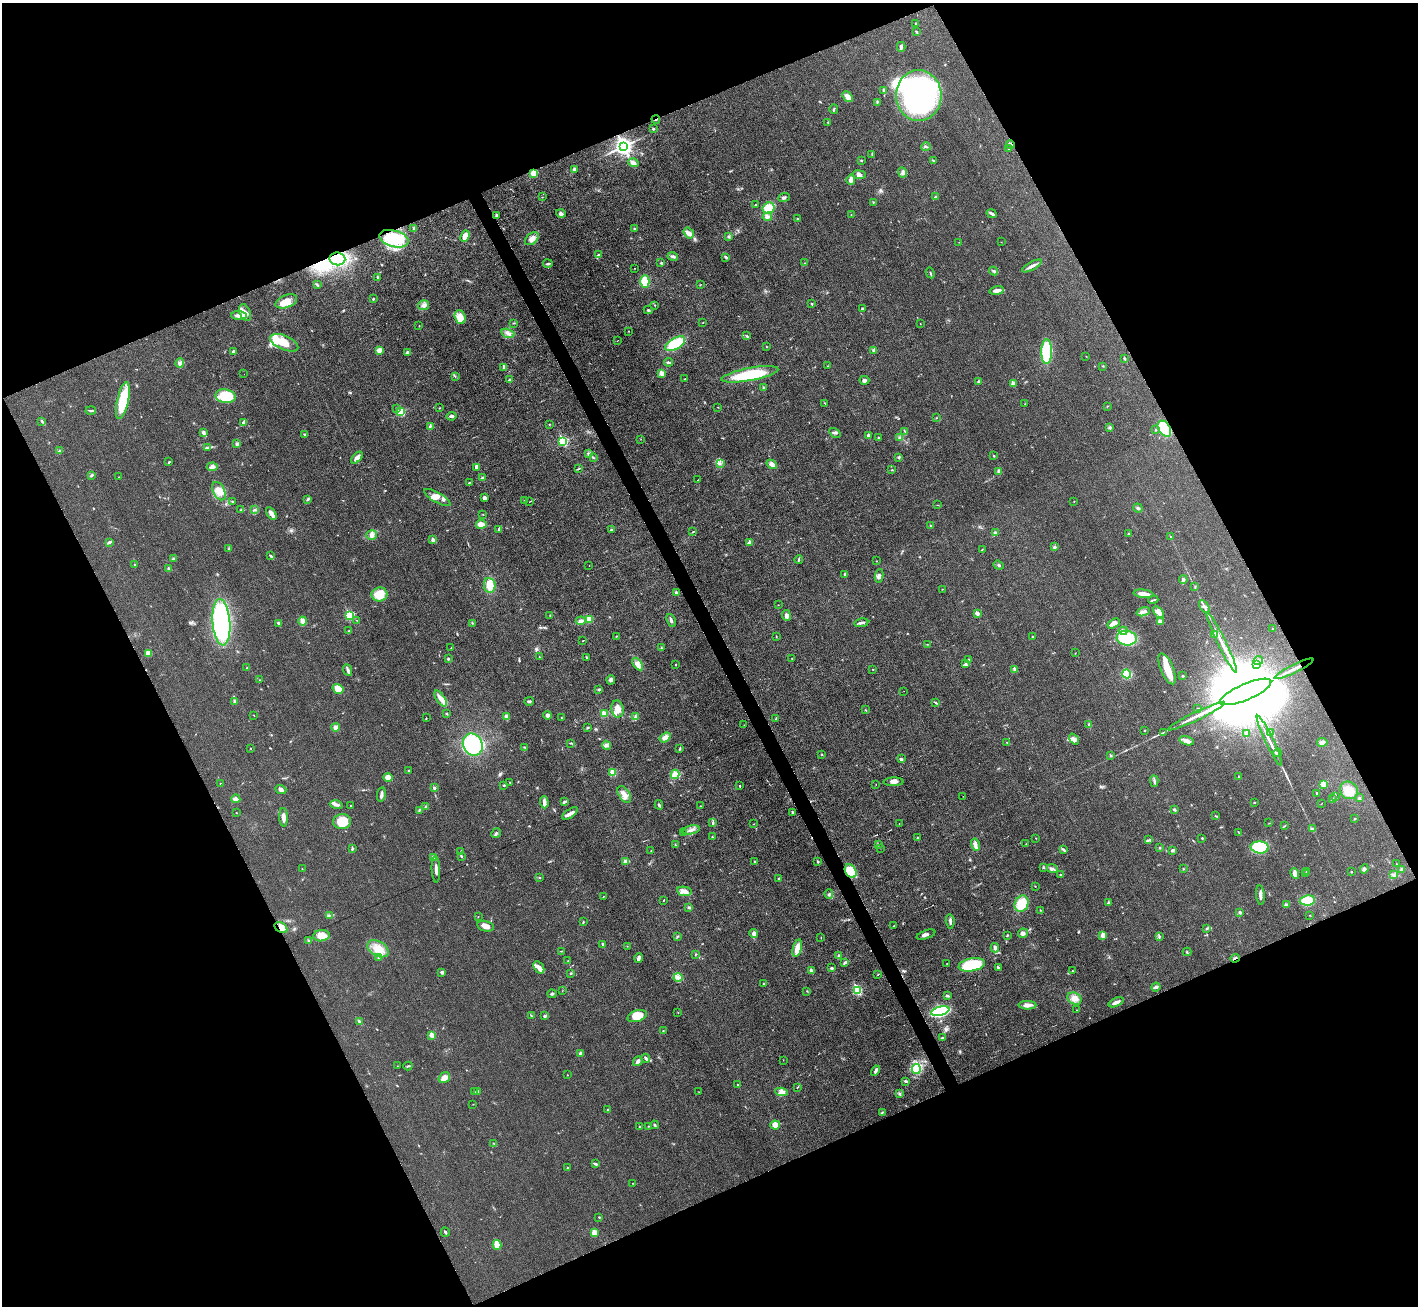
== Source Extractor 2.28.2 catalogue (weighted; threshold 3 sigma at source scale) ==
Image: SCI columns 1-5661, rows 153-5365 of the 5664 x 5653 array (HDU 1 of 3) = the unmasked area's bounding box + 8 px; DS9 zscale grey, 4 x 4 block average (1 PNG px = mean of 4 x 4 image px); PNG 1420 x 1308 px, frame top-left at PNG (2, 3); each listed source drawn as its Kron ellipse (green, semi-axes under 4 px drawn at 4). Shown black and unused: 45% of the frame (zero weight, under 3 of 6 exposures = <1% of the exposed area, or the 3 px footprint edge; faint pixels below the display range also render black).
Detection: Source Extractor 2.28.2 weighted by HDU 2 'WHT'. Background 0.0264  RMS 0.0037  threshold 0.0152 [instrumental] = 3 sigma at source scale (4.09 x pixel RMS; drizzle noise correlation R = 1.36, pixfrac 0.8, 0.05/0.05 arcsec/px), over >= 5 px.
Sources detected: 556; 1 too faint to see at this stretch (4 x 4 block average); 6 inside a brighter object's white glare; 7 cosmic-ray / hot-pixel residue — neither listed nor drawn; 2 coinciding with a brighter row at this scale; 26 inside a brighter listed object's ellipse — not listed separately; of the other 514, all 500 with FLUX_AUTO >= 0.443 (the completeness limit of this list) listed and drawn (14 fainter detections not listed), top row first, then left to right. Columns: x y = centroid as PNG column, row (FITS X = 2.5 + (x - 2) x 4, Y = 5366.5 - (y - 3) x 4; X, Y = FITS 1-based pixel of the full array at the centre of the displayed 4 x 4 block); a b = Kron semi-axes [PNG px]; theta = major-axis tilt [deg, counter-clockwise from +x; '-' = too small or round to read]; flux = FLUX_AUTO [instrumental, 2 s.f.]
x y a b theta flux
916 24 2 2 - 2.6
916 32 3 2 - 2.3
901 47 5 2 - 5.1
884 90 3 2 - 2.2
919 96 25 22 -90 500
848 97 6 4 -50 13
877 102 3 2 - 1.4
834 109 4 2 - 2.4
656 119 4 2 - 1.7
828 123 3 2 - 1.5
653 129 2 2 - 2.2
1010 144 4 2 - 5
623 146 4 3 - 1100
926 147 5 2 - 2.7
1008 149 2 2 - 1.1
872 154 2 2 - 1.2
861 160 2 2 - 1.4
933 160 3 2 - 1.6
633 163 5 3 - 7.3
574 169 4 3 - 5.5
903 172 5 3 - 5.8
534 173 4 4 - 18
859 175 6 4 -7 8.1
851 180 5 4 - 6.8
542 197 2 2 - 0.68
784 197 6 2 23 3.6
935 197 3 2 - 1.6
873 202 3 2 - 1.1
756 204 2 2 - 1.2
769 208 6 5 - 45
561 213 5 3 - 4.5
992 214 5 2 - 5.7
851 215 2 2 - 0.64
496 216 3 2 - 4
767 217 4 3 - 5.6
797 219 2 2 - 1.1
414 229 4 3 - 3.7
635 229 3 3 - 2.7
689 233 6 4 -56 7.3
465 236 6 4 68 20
729 237 4 2 - 2.2
394 239 15 8 -16 100
532 239 8 5 41 13
959 242 2 2 - 0.56
1001 242 2 2 - 0.47
598 255 2 2 - 4.6
673 256 5 3 - 4.8
726 257 3 2 - 3.8
337 259 8 6 -7 85
661 263 3 2 - 1.2
805 263 2 2 - 1
548 264 5 2 - 3.5
1032 266 11 3 29 8.8
634 268 2 2 - 0.72
994 271 4 2 - 3.3
930 273 5 2 - 2.2
377 277 3 2 - 1.5
645 281 6 4 -90 40
701 284 2 2 - 0.54
317 285 2 2 - 0.84
997 291 7 3 9 13
373 299 2 2 - 2
286 301 11 6 21 21
812 304 3 2 - 1.9
424 305 5 5 - 6.9
655 305 2 2 - 0.93
862 308 3 2 - 1.4
648 310 4 2 - 2.2
245 313 9 5 -67 12
239 315 7 4 -4 14
460 317 7 5 -70 24
703 322 2 2 - 0.73
513 323 3 2 - 1.1
920 324 2 2 - 0.61
419 326 2 2 - 0.9
628 331 2 2 - 0.67
508 333 7 3 -14 8.5
747 336 3 2 - 1.7
618 340 2 2 - 0.56
284 343 15 7 -23 35
675 344 11 5 31 72
766 347 2 2 - 0.83
379 350 3 3 - 13
874 350 3 3 - 3
233 351 3 2 - 3.4
1047 352 12 5 89 96
408 353 4 3 - 4.1
1086 356 3 2 - 0.56
1125 359 2 2 - 1.4
668 362 4 2 - 4.1
180 363 5 4 - 6
827 366 2 2 - 0.68
1103 366 2 2 - 1.1
504 367 4 2 - 6.1
662 373 2 2 - 25
244 374 2 2 - 0.59
750 374 29 6 11 89
455 376 2 2 - 1
685 379 3 2 - 0.89
510 380 3 3 - 3.7
864 380 5 4 - 5.1
979 382 3 2 - 4.5
1013 384 2 2 - 35
764 388 3 2 - 1.9
226 396 10 7 -10 74
123 401 19 5 77 89
825 403 3 2 - 0.89
1025 404 2 2 - 1
1107 406 2 2 - 0.66
718 407 2 2 - 0.74
396 408 2 2 - 1.1
439 408 2 2 - 0.64
91 410 5 2 - 2.3
401 412 2 2 - 110
451 416 5 3 - 4.6
937 418 2 2 - 0.69
42 421 2 2 - 1.5
244 422 4 3 - 3.2
549 424 2 2 - 0.97
430 426 3 2 - 1.3
1110 427 3 2 - 1.9
1155 429 2 2 - 1.3
1164 429 9 5 -56 95
203 432 4 3 - 4.4
905 432 4 2 - 2
835 433 6 3 -33 4.2
305 434 3 2 - 1.5
868 436 3 3 - 2.4
878 438 4 2 - 2
900 438 4 3 - 4.9
641 439 2 2 - 0.46
563 441 3 2 - 200
237 444 3 3 - 3.7
207 447 3 2 - 2.3
59 451 3 2 - 1.4
588 454 3 3 - 3.6
994 456 2 2 - 1.6
899 457 3 2 - 3.7
357 458 7 3 44 13
593 458 3 2 - 1.7
169 462 2 2 - 1.5
720 463 3 2 - 1.7
772 464 6 4 -33 10
212 467 5 4 - 5.6
477 468 3 2 - 6.7
579 469 2 2 - 1
892 470 2 2 - 1.2
998 471 4 2 - 2.3
91 475 3 2 - 3.6
119 477 2 2 - 0.69
482 478 4 2 - 2.9
698 480 2 2 - 0.61
469 483 3 2 - 1
219 491 10 5 -63 27
437 497 15 5 -30 15
484 498 4 3 - 5.3
308 499 3 2 - 4.6
524 500 2 2 - 0.77
232 501 2 2 - 1.2
529 501 2 2 - 3.4
1074 501 2 2 - 1.1
937 505 2 2 - 0.67
1138 508 5 3 - 3.2
241 509 2 2 - 1
254 510 3 2 - 1.3
271 513 7 3 -56 13
483 514 2 2 - 0.86
481 524 5 3 - 18
930 525 2 2 - 1.5
499 529 4 3 - 2.8
611 530 3 2 - 1.6
693 532 3 2 - 1.6
995 533 3 2 - 5.2
1129 534 2 2 - 2.2
372 535 5 4 - 8.5
1171 537 2 2 - 0.94
433 540 2 2 - 14
109 542 4 2 - 4.6
750 543 2 2 - 24
1054 547 3 3 - 2.9
229 549 3 2 - 1.6
982 549 2 2 - 0.92
271 556 3 2 - 2.2
173 559 2 2 - 3.4
799 559 4 2 - 2.5
877 561 2 2 - 0.87
135 565 2 2 - 0.86
999 565 6 2 -20 2.6
589 566 2 2 - 0.5
169 569 3 2 - 4.3
845 575 2 2 - 1.9
879 576 6 3 81 4.8
1183 580 4 3 - 5.3
490 585 7 5 -82 27
1195 587 3 2 - 1.3
942 589 2 2 - 0.79
676 592 3 3 - 3.5
379 594 8 7 - 45
1143 594 10 3 -7 16
1153 600 5 2 - 2.1
778 605 2 2 - 0.54
1204 607 7 3 -56 6.4
1143 612 7 2 17 5.2
1159 612 7 3 -51 11
977 613 2 2 - 14
349 615 2 2 - 170
550 615 3 2 - 1.7
786 615 5 4 - 6.5
589 619 4 3 - 22
356 620 2 2 - 0.61
671 620 7 2 -67 5.6
303 621 4 3 - 9.2
581 621 5 3 - 8
1160 621 3 2 - 12
221 622 23 9 -85 310
279 623 4 2 - 3.7
472 623 2 2 - 0.92
861 623 7 2 8 6.4
1114 623 7 4 32 13
1273 629 2 2 - 1.5
349 631 3 2 - 1.2
1123 631 4 3 - 5
1214 634 4 2 - 5.7
616 636 2 2 - 1.1
776 637 2 2 - 0.68
1032 637 2 2 - 2.7
1127 638 10 7 -7 80
583 641 2 2 - 2.9
1222 643 33 2 -64 24
927 644 2 2 - 0.69
451 648 2 2 - 0.77
661 648 3 2 - 1.3
148 653 4 4 - 13
1075 653 2 2 - 0.54
539 657 2 2 - 0.95
586 657 3 2 - 1.4
792 658 2 2 - 1.2
448 659 3 2 - 2
969 659 2 2 - 1.2
1258 660 5 2 - 2.2
966 663 4 2 - 3.4
638 664 7 4 -56 13
676 664 2 2 - 1.6
1256 664 2 2 - 0.78
247 668 2 2 - 1.2
873 669 2 2 - 1.5
1015 669 2 2 - 18
1167 669 16 6 -67 35
1294 669 21 2 26 17
348 670 6 3 -66 4.4
1127 674 4 4 - 54
1183 676 2 2 - 1.5
260 680 2 2 - 1.3
611 680 5 4 - 6.2
338 689 6 4 -32 25
599 690 3 2 - 2.5
904 691 2 2 - 0.44
1246 692 27 8 23 86000
440 698 9 3 -57 15
234 701 4 3 - 3.1
529 701 5 2 - 3.2
936 703 2 2 - 1.1
617 709 8 6 -82 15
1198 709 3 2 - 1.6
866 710 2 2 - 0.81
604 713 3 3 - 11
446 714 3 2 - 1.2
254 715 2 2 - 0.65
548 715 4 3 - 6.3
1196 716 31 2 26 24
507 717 4 3 - 11
635 717 3 3 - 3.2
426 718 2 2 - 0.83
561 718 2 2 - 1.4
776 718 4 2 - 1.1
744 725 2 2 - 0.57
1089 725 4 2 - 1.7
336 727 4 3 - 8.6
587 728 3 2 - 2.1
1144 730 2 2 - 1.3
1163 732 4 2 - 1.8
1246 733 4 2 - 3.1
1271 733 3 2 - 1.3
665 737 6 3 37 12
1074 739 6 3 -53 5.6
1187 741 7 3 -15 10
1269 741 28 2 -64 18
1007 742 2 2 - 0.82
1322 742 5 4 - 8.3
570 743 3 2 - 1.4
473 745 11 9 -65 160
606 745 5 3 - 5.6
525 747 3 2 - 1.2
251 748 2 2 - 0.61
680 749 3 2 - 1.5
1277 753 4 2 - 6.3
822 754 2 2 - 0.84
1111 756 3 2 - 1.6
901 759 3 3 - 3.2
409 771 3 2 - 2.1
613 773 2 2 - 65
675 774 5 4 - 24
388 777 5 4 - 18
1238 777 2 2 - 0.66
1154 781 6 2 -86 3.4
510 782 2 2 - 0.89
894 782 10 3 1 8.8
220 783 2 2 - 0.62
876 784 2 2 - 0.47
1323 784 4 3 - 12
504 785 3 2 - 2.7
740 786 3 2 - 1.2
434 788 2 2 - 8.7
281 789 6 4 -21 5.7
1349 790 9 8 - 31
1317 793 3 2 - 1.6
624 794 9 5 -56 16
381 795 7 3 80 6.4
963 796 2 2 - 0.46
1335 796 4 2 - 2.4
1359 798 3 2 - 3.4
236 799 4 3 - 9
1332 799 3 2 - 1.5
544 802 6 2 -88 13
564 802 3 2 - 4.6
1254 802 2 2 - 0.98
1321 804 2 2 - 0.46
336 805 7 3 -11 6.3
659 805 5 2 - 2.8
351 806 2 2 - 2.9
700 806 2 2 - 1.1
426 807 3 2 - 2.8
419 810 3 2 - 2.1
1174 810 4 2 - 2.8
792 812 3 2 - 1.6
236 813 2 2 - 0.59
570 813 9 3 35 9.2
1215 816 2 2 - 0.65
284 817 9 3 -88 10
1355 819 3 2 - 1.3
342 822 9 7 12 46
713 823 3 2 - 2
899 823 2 2 - 0.5
1269 823 2 2 - 0.55
753 824 2 2 - 0.48
1285 826 3 2 - 1.1
1312 829 3 3 - 3.3
691 830 9 3 11 7.2
1238 832 2 2 - 0.8
496 833 5 2 - 3.1
683 833 2 2 - 9.2
712 837 2 2 - 1.5
917 838 2 2 - 6
1036 838 2 2 - 1.5
1202 838 2 2 - 1.6
1149 840 4 2 - 1.9
1026 844 3 2 - 0.65
675 845 3 2 - 1.4
878 845 3 2 - 0.92
975 845 6 4 -77 7.7
1260 847 9 6 -5 99
353 848 3 2 - 2.2
880 848 2 2 - 0.69
1160 848 2 2 - 1.6
1063 850 3 2 - 2.5
1172 850 3 3 - 2.8
651 851 2 2 - 0.72
460 852 2 2 - 0.85
461 856 3 2 - 1.4
433 857 3 2 - 2
626 862 3 2 - 11
755 862 2 2 - 2.7
818 862 2 2 - 5.5
1396 864 2 2 - 0.79
1043 867 3 2 - 2.5
302 869 2 2 - 0.7
436 869 13 2 -87 9.8
1052 869 6 2 -25 4.9
1183 869 2 2 - 1.2
1364 869 5 4 - 4.5
1402 870 3 3 - 4.2
851 871 7 5 -59 47
1306 871 2 2 - 1.5
1351 872 2 2 - 0.81
1295 873 5 3 - 7.6
1305 874 3 2 - 1.8
1060 875 2 2 - 1.1
1394 875 2 2 - 1.6
540 878 2 2 - 1
779 879 3 3 - 2.5
1035 886 2 2 - 0.95
684 891 7 4 -9 10
829 894 5 3 - 3
1260 895 10 2 -85 7.7
603 897 3 2 - 0.93
663 900 2 2 - 1.1
1307 900 8 5 7 44
1108 903 3 2 - 2
1022 904 8 6 69 43
1286 905 2 2 - 1.1
689 908 3 2 - 2.5
1040 910 2 2 - 0.82
1240 912 3 3 - 3.6
329 915 2 2 - 1.2
1310 915 2 2 - 0.72
478 917 2 2 - 0.65
950 921 7 2 -84 4.6
583 922 2 2 - 1.4
486 926 9 5 -12 11
894 926 2 2 - 1
281 928 7 5 -34 13
1207 928 2 2 - 1.2
754 933 4 3 - 10
1023 933 5 4 - 5.9
926 935 10 3 19 6.3
1007 935 2 2 - 1.7
1103 935 4 3 - 10
321 936 8 5 7 20
677 936 2 2 - 1.3
1159 936 3 2 - 2.2
821 937 2 2 - 0.66
308 941 2 2 - 1
603 944 3 2 - 4.2
627 946 2 2 - 0.72
797 948 9 4 75 28
995 948 4 2 - 6.3
378 949 11 7 -30 27
561 951 3 2 - 1.2
1187 952 4 2 - 1.7
695 954 2 2 - 0.65
839 956 3 2 - 4.3
379 958 2 2 - 2.6
639 958 5 3 - 6.3
1235 958 5 2 - 2.8
568 961 2 2 - 1.2
845 963 3 2 - 3.5
947 963 2 2 - 0.55
972 965 13 6 10 89
539 967 7 4 -56 8.5
998 967 2 2 - 2.3
832 968 4 2 - 2.6
811 971 3 2 - 8.8
1073 971 3 2 - 1.1
442 972 4 3 - 3.6
571 973 2 2 - 2.5
878 974 2 2 - 1
678 978 4 4 - 7.1
763 984 2 2 - 1.1
1156 987 5 2 - 7.3
857 990 3 2 - 160
562 991 2 2 - 0.46
807 991 2 2 - 0.66
552 994 4 3 - 3
948 996 3 2 - 1.8
1074 999 7 5 -26 13
1116 1002 8 2 22 9.5
1027 1005 9 3 -1 11
1076 1010 2 2 - 0.82
940 1011 9 4 14 190
678 1012 2 2 - 0.59
531 1016 3 2 - 1.8
544 1016 3 2 - 2.1
637 1016 10 5 18 36
359 1022 3 2 - 3.6
663 1031 2 2 - 1
432 1035 3 2 - 15
942 1038 3 2 - 3
580 1053 4 3 - 4.2
646 1058 5 2 - 4.7
783 1060 2 2 - 0.49
638 1061 5 3 - 6.5
397 1066 2 2 - 0.51
408 1066 4 2 - 2.3
916 1069 5 4 - 59
875 1071 5 3 - 4.6
567 1075 2 2 - 0.74
444 1078 6 5 - 13
906 1081 3 2 - 4.4
738 1084 2 2 - 0.93
797 1087 2 2 - 0.89
475 1092 2 2 - 0.87
478 1092 3 2 - 2
699 1092 2 2 - 0.54
782 1092 6 4 -8 11
899 1094 3 2 - 2.8
473 1104 2 2 - 0.63
608 1110 2 2 - 1.2
882 1112 3 2 - 1.8
655 1125 4 2 - 2.9
775 1125 5 4 - 17
648 1126 2 2 - 1
640 1127 2 2 - 2.8
494 1143 2 2 - 1.4
596 1164 4 3 - 2.6
567 1168 2 2 - 3.2
633 1183 2 2 - 0.58
599 1217 2 2 - 2.2
445 1232 5 2 - 3.4
594 1233 3 3 - 20
497 1245 5 3 - 28
Overlapping masked pixels (flux is a lower limit): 10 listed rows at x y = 656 119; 1010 144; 623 146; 534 173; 337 259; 1164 429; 1294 669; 851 871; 281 928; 1235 958
Diffuse or blended objects may show on this block-average render without a row.